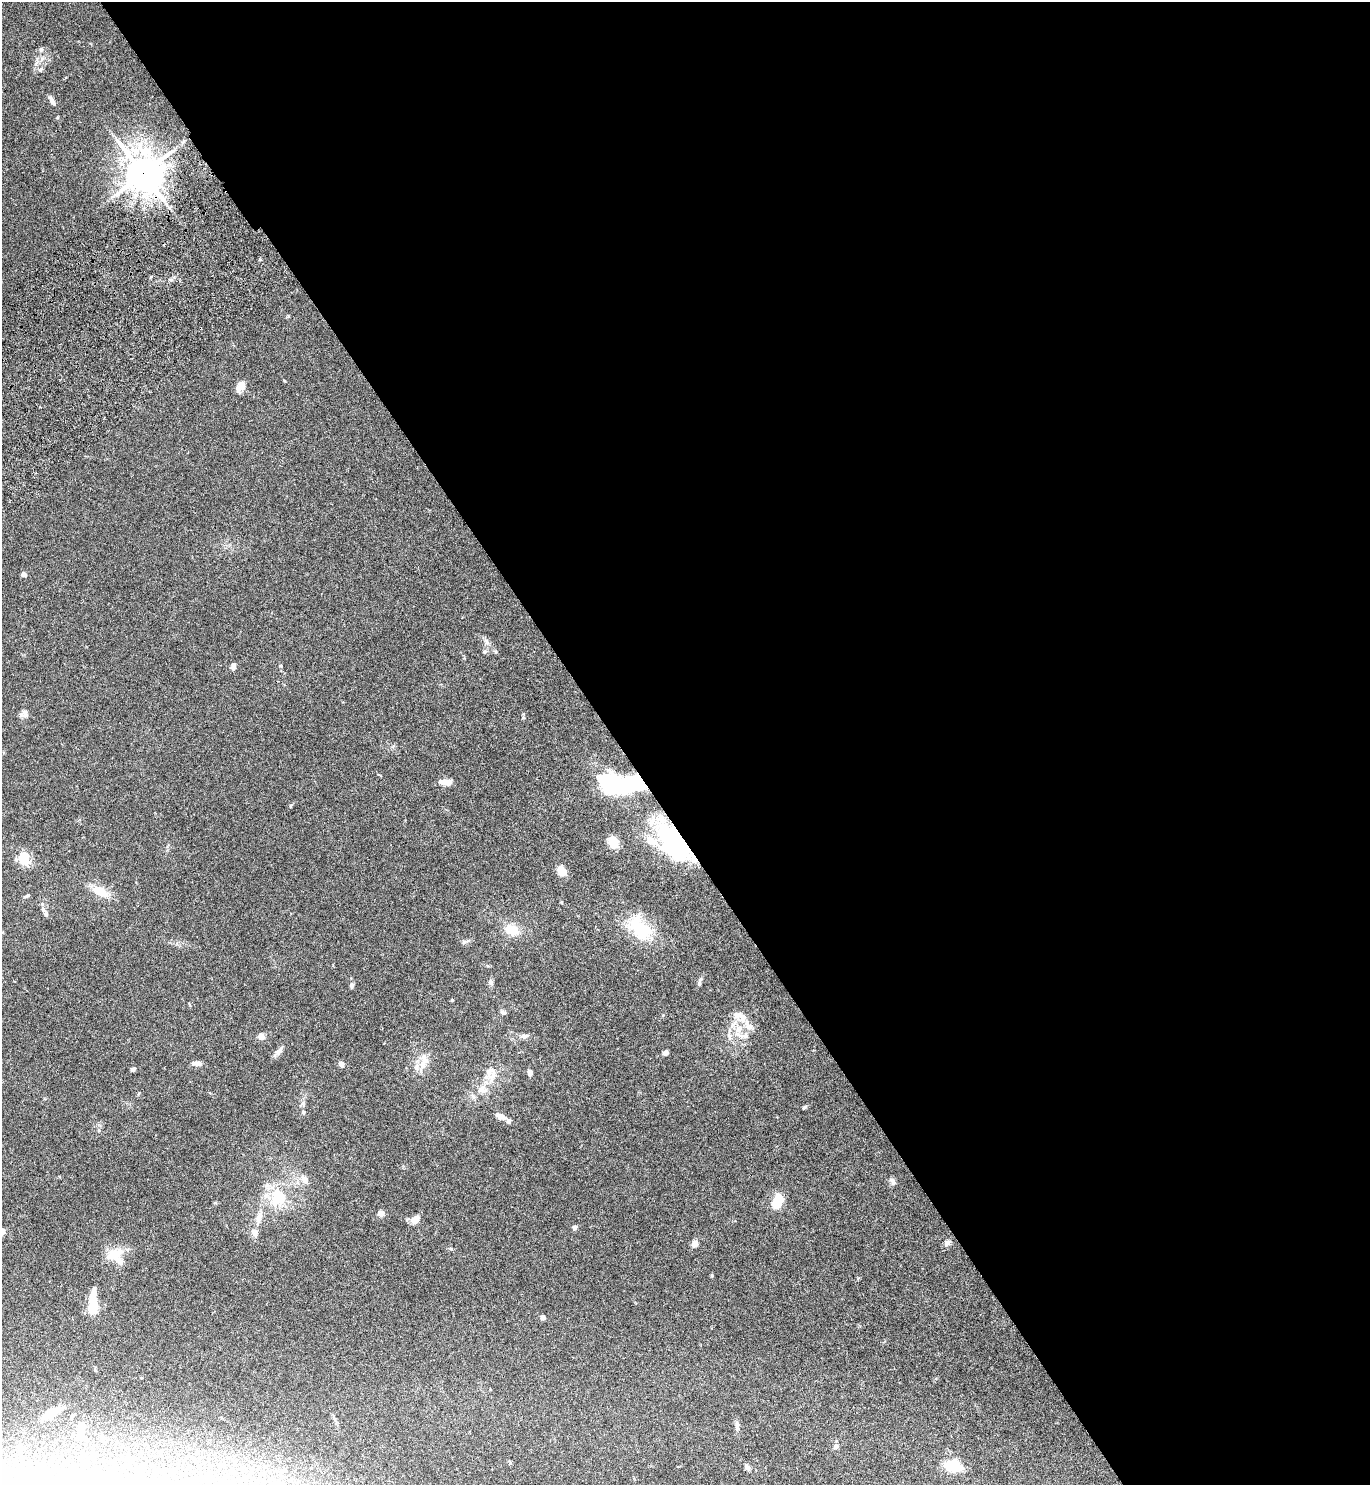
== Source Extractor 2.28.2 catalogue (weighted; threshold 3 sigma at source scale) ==
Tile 8 of 4 x 4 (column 4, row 2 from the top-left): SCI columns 4306-5673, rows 3019-4501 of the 6072 x 6081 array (HDU 1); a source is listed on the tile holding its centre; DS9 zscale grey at full resolution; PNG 1372 x 1487 px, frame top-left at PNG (2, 2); no overlay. Shown black and unused: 55% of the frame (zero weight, under 4 of 7 exposures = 5% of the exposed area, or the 3 px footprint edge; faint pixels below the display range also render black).
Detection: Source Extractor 2.28.2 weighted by HDU 2 'WHT'; one run over the whole footprint, this tile lists its part. Background 0.0259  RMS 0.0024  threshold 0.00985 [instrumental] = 3 sigma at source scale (4.09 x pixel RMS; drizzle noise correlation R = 1.36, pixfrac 0.8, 0.05/0.05 arcsec/px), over >= 5 px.
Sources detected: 87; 7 inside a brighter object's white glare — not listed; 11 inside a brighter listed object's ellipse — not listed separately; the other 69 listed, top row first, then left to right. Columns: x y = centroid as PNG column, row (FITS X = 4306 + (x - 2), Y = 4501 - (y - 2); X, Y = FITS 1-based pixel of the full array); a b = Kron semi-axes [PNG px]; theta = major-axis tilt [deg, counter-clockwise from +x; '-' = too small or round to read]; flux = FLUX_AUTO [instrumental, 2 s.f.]
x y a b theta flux
41 49 6 5 - 0.41
40 69 8 5 21 0.45
52 101 10 5 -61 0.89
58 117 5 3 - 0.2
183 142 7 4 71 0.38
143 173 14 13 - 370
242 385 9 8 - 1.6
24 574 5 5 - 0.85
485 652 7 5 67 0.42
496 652 6 4 89 0.26
233 666 8 5 78 0.79
280 666 5 4 - 0.24
25 713 10 7 -82 0.89
447 782 11 7 -1 1.9
635 784 26 15 2 17
290 806 5 3 - 0.22
613 842 12 10 -51 3.3
677 842 53 27 -62 25
23 859 15 12 -86 4.5
562 871 11 8 -62 2.4
100 891 20 11 -25 4
27 896 8 4 31 0.35
561 902 5 3 - 0.18
45 912 17 5 -59 0.88
640 928 37 22 -56 9.7
512 930 14 10 -26 4.1
464 942 8 5 29 0.46
491 982 7 5 -47 0.54
699 983 8 5 -90 0.48
352 985 8 6 -88 0.55
452 1000 3 3 - 0.22
503 1012 8 5 -27 0.43
740 1016 23 11 -26 2.6
261 1036 7 6 - 1.4
524 1036 9 6 3 0.83
743 1036 26 7 -9 2
279 1051 13 6 39 0.93
665 1053 5 4 - 0.86
424 1062 24 11 77 3
196 1063 11 6 1 0.88
341 1064 7 5 -58 0.83
133 1069 7 5 32 0.45
530 1072 6 5 - 0.94
493 1075 22 12 71 3
804 1107 7 4 37 0.32
303 1112 6 5 - 0.41
501 1116 11 6 -19 1.6
304 1179 12 8 -55 1.6
893 1182 10 6 -60 0.74
279 1197 24 18 48 9.3
778 1201 16 9 72 4.5
381 1213 9 7 -19 0.79
259 1218 20 8 75 2.2
415 1220 7 6 - 2.4
574 1228 6 5 - 0.55
947 1243 8 6 49 0.98
695 1244 7 5 65 1.7
114 1255 15 9 25 5.5
712 1275 5 3 - 0.22
93 1303 25 7 -90 6
543 1317 6 6 - 0.54
50 1414 16 8 36 3.5
737 1426 15 5 -86 0.82
80 1429 13 6 84 2.9
102 1437 6 5 - 0.65
20 1446 4 4 - 0.25
836 1446 6 6 - 0.89
953 1466 15 9 -12 8.6
747 1467 9 6 -53 0.72
Overlapping masked pixels (flux is a lower limit): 3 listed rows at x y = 143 173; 635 784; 677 842
Unlisted compact peaks at least as high as the median listed source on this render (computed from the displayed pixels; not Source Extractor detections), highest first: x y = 288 316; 451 1249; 523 714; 260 259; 663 1015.